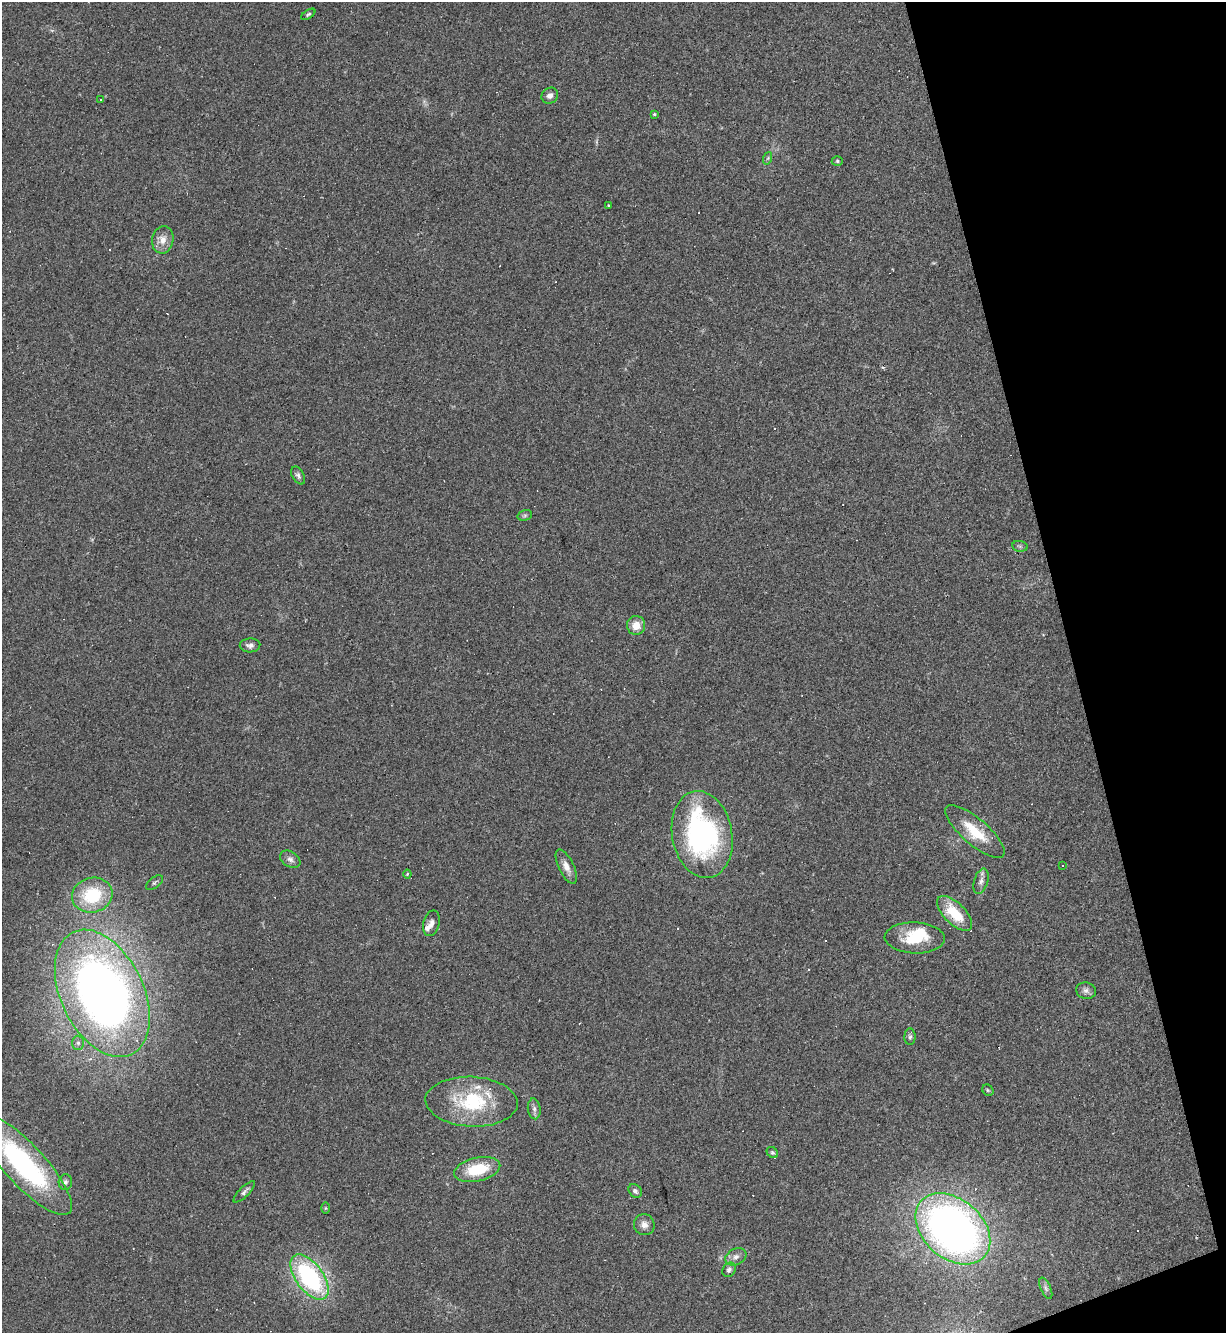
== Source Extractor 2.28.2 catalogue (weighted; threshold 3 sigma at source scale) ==
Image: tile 12 of 4 x 4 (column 4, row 3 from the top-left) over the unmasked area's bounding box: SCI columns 3817-5040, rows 1332-2662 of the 5310 x 5323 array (HDU 1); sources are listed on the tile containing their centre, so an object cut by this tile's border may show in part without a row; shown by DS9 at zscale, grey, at full resolution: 1 PNG px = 1 image px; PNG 1228 x 1335 px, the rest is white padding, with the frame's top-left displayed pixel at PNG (2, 2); every listed detection drawn as its Kron ellipse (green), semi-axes under 4 PNG px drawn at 4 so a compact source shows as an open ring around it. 13% of this frame is shown black and not used: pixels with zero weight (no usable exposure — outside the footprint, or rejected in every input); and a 3 px margin inside the footprint's outer edge (the drizzle kernel's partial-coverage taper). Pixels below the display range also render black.
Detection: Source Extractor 2.28.2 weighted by HDU 2 'WHT'; one run over the whole footprint, this tile lists its part. Background 0.0585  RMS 0.0068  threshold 0.0307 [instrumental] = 3 sigma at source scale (4.5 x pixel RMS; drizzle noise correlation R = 1.50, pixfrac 1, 0.05/0.05 arcsec/px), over >= 5 px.
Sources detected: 67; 1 inside a brighter object's white glare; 17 cosmic-ray / hot-pixel residue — neither listed nor drawn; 4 inside a brighter listed object's ellipse — not listed separately; the other 45 listed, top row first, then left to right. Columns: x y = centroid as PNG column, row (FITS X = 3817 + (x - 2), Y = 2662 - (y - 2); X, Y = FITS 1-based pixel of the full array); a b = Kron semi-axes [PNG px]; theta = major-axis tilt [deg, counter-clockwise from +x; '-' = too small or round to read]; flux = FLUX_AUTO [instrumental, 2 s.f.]
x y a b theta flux
308 14 8 4 32 1.2
550 96 8 7 - 3.1
101 99 3 3 - 0.93
654 114 4 4 - 0.79
768 158 6 4 71 0.97
837 161 5 4 - 0.95
609 205 3 2 - 0.72
163 240 14 10 82 6.7
298 475 10 6 -60 2
525 515 7 5 18 1.2
1020 546 8 5 -7 1.3
636 625 9 9 - 8.5
250 645 10 7 3 2.8
975 832 37 13 -41 22
702 835 44 30 -79 140
290 859 11 7 -33 3.1
1063 866 2 2 - 0.48
566 867 19 7 -64 5.7
407 874 4 4 - 0.66
981 881 13 7 73 3.2
154 883 10 5 38 1.4
92 895 20 17 15 37
955 913 22 10 -45 23
431 923 13 8 75 3.7
915 938 30 15 -2 22
1086 991 10 8 -14 2.7
102 993 68 41 -64 520
910 1037 8 5 88 1.5
78 1043 7 6 - 2
988 1090 6 5 - 0.94
471 1102 46 25 -3 49
534 1109 10 6 -83 2.4
772 1152 6 5 - 1.2
24 1164 67 20 -47 130
477 1169 23 11 13 26
65 1182 8 7 - 2.1
635 1191 7 6 - 1.9
244 1192 14 5 45 2.4
325 1208 6 4 90 0.76
644 1225 10 10 - 4.4
953 1229 42 29 -40 410
736 1257 11 8 28 3.7
729 1270 7 6 - 2.2
309 1277 26 13 -54 92
1046 1288 11 5 -67 1.9
Overlapping masked pixels (flux is a lower limit): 1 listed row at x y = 953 1229
Isophote crosses this tile's border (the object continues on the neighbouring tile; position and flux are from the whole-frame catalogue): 1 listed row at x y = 24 1164